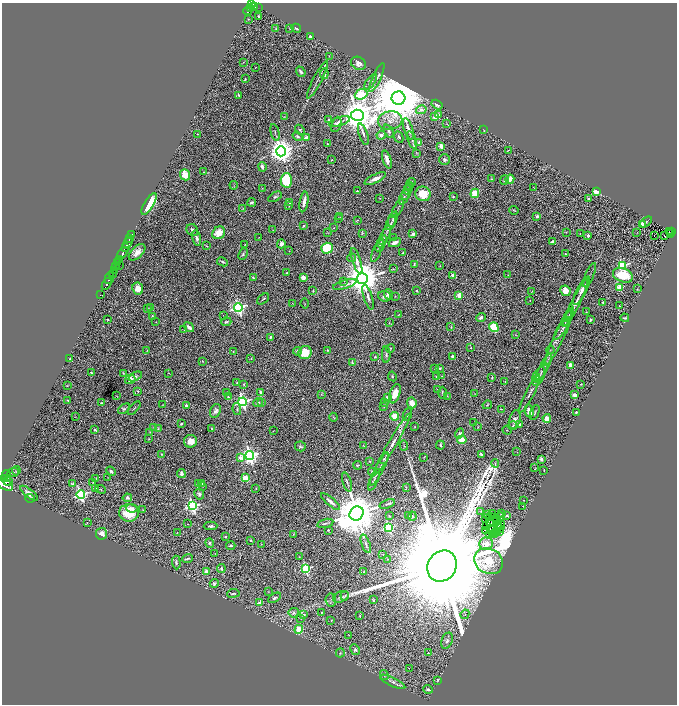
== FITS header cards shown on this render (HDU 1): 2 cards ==
NAXIS1  =                 1350
NAXIS2  =                 1404

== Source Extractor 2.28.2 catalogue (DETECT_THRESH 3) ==
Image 1350 x 1404 px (HDU 1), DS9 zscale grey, zoomed out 1/2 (1 PNG px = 2 x 2 image px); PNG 679 x 706 px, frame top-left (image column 2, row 1403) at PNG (2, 3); each listed source drawn as its Kron ellipse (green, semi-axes under 4 px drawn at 4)
Background 0.527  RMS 0.033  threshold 0.0987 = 3 sigma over >= 5 px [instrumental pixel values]
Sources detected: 492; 57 cannot appear on this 1/2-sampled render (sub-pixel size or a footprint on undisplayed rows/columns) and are neither listed nor drawn; the other 435 listed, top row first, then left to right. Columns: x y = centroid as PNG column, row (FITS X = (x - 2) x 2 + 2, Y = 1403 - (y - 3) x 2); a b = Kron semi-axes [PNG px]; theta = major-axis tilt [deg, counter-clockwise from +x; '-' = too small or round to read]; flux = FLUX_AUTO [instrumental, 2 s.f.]
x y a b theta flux
252 4 3 2 - 200
255 6 3 2 - 160
253 7 4 2 - 240
259 7 3 2 - 30
250 8 3 1 - 63
248 10 5 2 - 170
259 16 3 2 - 11
248 19 2 2 - 3.5
289 28 2 2 - 2
296 28 5 3 - 9.3
276 29 4 3 - 4.7
311 37 3 2 - 14
329 56 2 2 - 2.5
243 62 2 2 - 1.9
358 63 8 6 -33 28
256 67 2 1 - 5
301 72 5 3 - 15
324 74 5 3 - 9
377 77 15 3 66 23
245 79 3 2 - 6
317 80 21 2 63 23
371 82 9 3 55 17
361 94 6 5 - 680
239 95 4 2 - 6.4
398 98 7 6 - 86000
437 105 6 3 -32 23
421 110 5 4 - 29
357 115 6 5 - 17000
439 115 2 2 - 42
285 117 3 3 - 3.5
435 117 4 3 - 50
328 120 3 3 - 8.1
390 120 12 9 9 68
339 122 11 4 18 25
336 124 8 4 68 30
447 124 4 3 - 5.5
408 129 11 3 -71 32
484 129 3 2 - 2.3
300 130 5 4 - 11
389 131 7 4 -63 18
275 132 8 2 -77 8.8
198 134 2 1 - 3.7
363 134 11 3 -72 19
381 135 4 4 - 22
298 136 5 3 - 10
306 137 4 3 - 25
399 137 6 4 -65 15
412 140 9 3 -69 17
419 142 2 2 - 54
327 144 3 2 - 4.8
441 146 2 2 - 120
508 150 3 2 - 2.9
281 151 5 5 - 6700
416 153 3 3 - 4.9
387 159 9 3 -71 50
332 160 2 2 - 3.3
445 160 5 5 - 15
262 167 5 3 - 30
203 172 3 2 - 4.2
185 175 5 5 - 100
375 179 11 3 26 48
492 179 4 3 - 6.5
510 179 5 3 - 94
286 180 7 5 88 280
504 180 5 3 - 9.5
411 182 4 2 - 4
234 185 4 2 - 3.8
410 185 4 2 - 4.7
533 187 2 2 - 2.6
262 188 3 2 - 3
408 189 6 3 67 8
357 191 2 2 - 7.8
596 191 4 3 - 70
406 192 8 3 78 10
475 193 5 3 - 140
423 194 8 7 - 140
275 197 7 4 31 11
404 197 8 3 66 14
453 197 3 3 - 5.2
380 198 2 2 - 2.8
588 198 3 3 - 6.7
252 202 4 2 - 15
304 202 10 3 81 41
289 203 3 2 - 3.8
149 204 12 5 59 300
289 206 3 3 - 3.9
398 208 10 2 61 15
242 209 4 2 - 3.2
514 210 5 1 - 2.8
537 216 4 3 - 11
340 217 2 1 - 1.7
339 219 3 2 - 3.4
393 219 8 3 70 14
358 220 3 2 - 2.9
646 222 7 3 36 10
391 223 8 3 62 15
642 224 4 3 - 30
303 226 4 3 - 6.8
333 228 3 2 - 2.6
192 230 6 5 - 17
273 230 3 2 - 1.7
671 231 2 2 - 36
566 232 2 1 - 2.6
637 232 2 2 - 3.1
670 232 2 1 - 20
219 233 7 6 - 110
328 233 4 2 - 3.7
362 233 3 2 - 2.9
580 233 2 2 - 11
132 234 3 2 - 56
413 234 2 2 - 49
670 234 2 1 - 20
385 235 10 3 65 20
588 235 2 2 - 41
654 236 2 1 - 50
664 236 2 1 - 6.6
259 237 2 2 - 2
130 238 3 2 - 140
197 238 8 4 -76 25
393 238 3 3 - 5.2
382 241 6 2 61 12
552 241 3 2 - 8.5
395 242 6 3 25 38
128 243 5 3 - 550
245 244 3 2 - 2.8
281 244 4 4 - 30
207 246 3 2 - 4.2
380 246 6 2 60 10
125 247 2 2 - 320
327 248 5 5 - 260
377 250 13 3 67 15
289 251 2 2 - 2.8
137 252 10 5 45 51
123 253 7 3 49 1200
403 253 2 2 - 18
243 254 6 3 65 8.3
565 254 3 3 - 4.5
352 258 4 3 - 5.7
120 259 4 3 - 590
357 261 13 4 -72 30
117 262 4 1 - 160
222 262 6 2 -28 9.9
414 264 3 2 - 8.4
119 265 4 2 - 110
440 266 2 2 - 3.4
622 266 3 3 - 740
115 267 3 2 - 430
393 269 3 2 - 3.7
115 271 3 2 - 300
113 273 4 2 - 240
287 273 2 2 - 7.1
453 275 4 3 - 21
508 275 2 1 - 1.9
590 275 13 2 67 12
623 275 10 7 -21 180
303 277 4 3 - 28
109 278 6 2 65 640
253 278 4 3 - 7.7
362 279 5 5 - 21000
344 281 2 2 - 4.5
107 284 6 3 59 730
345 285 12 4 17 30
619 287 3 3 - 260
138 289 6 5 - 76
637 289 2 2 - 3.3
417 290 2 2 - 5.4
582 290 16 5 62 46
313 291 3 2 - 4.2
565 291 5 5 - 70
532 292 4 2 - 3.8
388 294 5 3 - 26
100 295 2 1 - 8.7
385 296 6 5 - 24
395 296 2 2 - 2.5
459 296 3 2 - 120
368 297 13 3 -72 27
263 299 7 2 40 9.2
530 300 2 1 - 2
576 302 26 3 64 45
603 302 2 2 - 7.7
292 303 3 1 - 2.4
305 304 5 2 - 4.2
620 306 2 1 - 1.5
238 307 4 4 - 1600
147 308 3 3 - 5
151 308 4 2 - 4.1
586 312 2 1 - 1.9
223 315 2 1 - 6.1
399 315 3 2 - 2.8
569 315 7 3 65 12
152 316 3 2 - 7.7
481 317 5 3 - 18
625 318 4 2 - 11
567 319 8 2 67 8.6
108 320 2 2 - 4.2
591 320 3 2 - 10
156 322 2 2 - 2.2
226 322 5 3 - 9.8
389 323 3 3 - 3.5
565 323 4 2 - 7.2
189 327 5 3 - 22
451 327 3 2 - 4.5
494 327 5 4 - 200
562 328 13 2 57 16
184 329 2 2 - 2.4
515 335 3 2 - 1.9
559 336 33 5 64 59
270 337 4 3 - 11
390 348 4 4 - 7
471 348 2 2 - 4.2
327 350 2 2 - 4.5
550 350 4 1 - 3.3
147 351 3 2 - 2.6
297 351 4 3 - 18
233 352 2 2 - 3.6
305 353 7 6 - 130
386 355 8 4 -90 15
452 356 2 2 - 18
375 357 3 3 - 7.3
251 358 2 2 - 2.8
70 359 3 2 - 4.4
202 361 4 2 - 4
352 362 4 3 - 6.1
570 365 4 2 - 67
544 367 14 3 62 23
435 368 3 3 - 6.4
440 368 4 3 - 6.5
91 373 2 2 - 5.7
123 373 4 3 - 6
169 373 2 2 - 1.8
541 373 11 3 60 22
135 376 7 4 26 13
392 376 5 3 - 7.3
442 376 3 2 - 4
539 376 10 5 64 30
436 377 2 2 - 3.1
492 377 3 2 - 6.5
130 379 5 4 - 45
505 381 2 1 - 2.5
237 383 3 2 - 8
243 384 2 2 - 7
581 384 2 2 - 4
67 386 3 2 - 3.2
437 389 3 1 - 2.9
138 391 2 2 - 7.3
226 392 2 2 - 2.2
260 392 3 2 - 10
442 393 6 2 -89 6.3
321 394 3 2 - 4
395 394 10 5 70 75
475 394 2 2 - 2.6
530 394 21 3 63 28
575 395 4 3 - 20
116 396 3 1 - 2.5
447 396 2 2 - 2.9
228 397 4 3 - 8
387 398 4 3 - 17
68 400 2 2 - 6.4
243 402 4 4 - 1300
101 403 3 2 - 6.3
258 403 5 2 - 9.5
262 403 3 2 - 4.3
385 403 3 2 - 3.9
412 403 5 4 - 57
163 405 2 1 - 1.7
186 405 2 2 - 35
487 405 5 2 - 4.7
384 407 2 1 - 1.9
134 408 8 2 47 5.3
124 409 7 4 38 11
237 409 6 3 -79 9.8
501 409 2 2 - 4.1
216 411 7 5 64 20
529 411 6 4 -77 57
535 412 8 3 69 7.1
576 412 2 2 - 14
407 415 6 3 66 8.2
394 416 4 4 - 81
75 417 2 1 - 2.1
333 417 4 2 - 4.5
547 418 4 4 - 46
515 420 9 5 74 22
474 423 3 1 - 1.8
181 424 2 2 - 16
519 424 2 2 - 12
513 426 4 3 - 5.5
154 427 3 2 - 3
415 427 2 2 - 2.9
478 427 3 2 - 3.2
95 429 2 2 - 15
158 429 4 2 - 3.7
212 429 2 2 - 4.6
507 430 5 2 - 3.7
273 431 2 2 - 2.5
150 432 3 3 - 4.1
459 433 5 4 - 15
149 439 3 3 - 4.1
462 440 5 4 - 91
190 441 6 6 - 68
392 444 35 4 60 73
363 445 3 1 - 2.8
404 445 5 2 - 5.6
440 445 4 3 - 6.9
300 446 5 5 - 11
517 452 2 1 - 6.8
161 454 3 2 - 4.5
481 454 4 3 - 12
250 456 4 4 - 2600
424 457 4 1 - 2.5
240 458 3 3 - 78
384 459 6 3 45 9
541 459 2 2 - 66
370 461 3 2 - 5.6
495 463 4 2 - 3.2
358 465 4 3 - 7.5
535 468 4 2 - 4.1
379 469 18 2 62 25
544 470 2 2 - 4.2
16 471 4 3 - 4.9
111 471 5 3 - 13
372 472 4 3 - 10
13 473 6 3 22 7.3
181 473 4 3 - 30
6 476 6 4 -86 1900
107 477 2 1 - 1.9
96 478 4 2 - 2.9
245 478 3 3 - 250
5 479 4 2 - 1200
374 480 11 3 67 17
7 481 5 2 - 1100
93 482 2 2 - 2.7
347 482 10 3 -73 14
202 483 4 3 - 7.3
73 484 4 3 - 15
198 484 3 3 - 9.8
5 485 9 5 -27 2700
203 486 3 2 - 3.2
406 487 3 2 - 4.4
96 489 4 3 - 10
101 489 5 3 - 5.9
256 489 2 2 - 5.1
29 493 11 4 -39 35
81 494 4 4 - 1300
199 494 5 4 - 13
30 498 5 3 - 13
127 498 5 3 - 12
524 500 2 1 - 3.6
331 502 12 3 -39 43
387 504 8 2 20 11
193 506 4 4 - 1300
523 506 2 2 - 4.3
132 508 5 3 - 20
143 510 3 3 - 4
481 511 3 2 - 3.3
129 513 10 9 - 160
356 513 7 6 - 41000
501 513 2 2 - 6.6
493 514 2 1 - 6
487 515 2 1 - 0.83
389 516 4 2 - 4.5
408 516 3 2 - 3.7
412 516 5 3 - 6.4
491 516 3 1 - 0.81
507 516 3 2 - 8.1
500 517 4 2 - 1.2
496 518 2 1 - 0.57
485 519 3 2 - 2.7
489 521 2 1 - 1
496 522 2 1 - 1.6
87 523 2 2 - 3.4
325 523 8 3 14 11
491 523 2 1 - 6.9
187 524 2 1 - 2.1
498 525 2 1 - 0.7
501 525 5 2 - 1.7
210 526 7 3 2 13
487 526 2 1 - 0.88
389 527 3 3 - 600
499 528 3 1 - 0.52
328 530 2 2 - 5.6
486 531 2 1 - 1.3
499 531 3 1 - 6.1
177 532 2 1 - 2.2
496 532 2 1 - 6
494 533 2 1 - 6.7
102 534 6 5 - 35
293 534 3 2 - 3.3
492 534 3 2 - 2.9
489 535 2 1 - 4.2
226 537 2 2 - 9.1
251 540 2 2 - 17
210 543 5 3 - 11
261 544 3 2 - 2
366 544 9 3 -70 18
486 544 7 6 - 38
231 545 4 3 - 11
215 553 2 1 - 1.5
383 554 4 3 - 4.4
299 557 3 2 - 4.2
187 558 5 2 - 9.3
388 559 3 2 - 3.4
488 561 15 12 -27 150
176 562 7 3 -87 11
442 566 16 14 56 470000
306 568 3 3 - 720
221 569 4 3 - 9.9
364 571 2 2 - 9.4
206 572 2 2 - 84
214 583 4 4 - 13
268 591 3 2 - 3.4
233 593 6 2 7 7.3
345 596 4 3 - 10
341 597 8 5 23 20
274 598 7 3 30 14
331 600 6 5 - 13
373 600 2 2 - 5.5
260 602 2 2 - 73
294 613 5 4 - 13
321 613 4 2 - 4.5
465 614 5 2 - 6.7
304 615 2 2 - 19
360 616 3 2 - 4.2
300 618 2 2 - 5.9
331 620 3 2 - 2.6
299 629 4 4 - 120
349 635 2 1 - 1.6
447 641 8 5 71 21
355 650 5 4 - 16
340 653 4 3 - 6.9
428 653 2 2 - 4
409 669 2 1 - 19
384 675 5 3 - 7
438 680 3 2 - 2.8
393 682 14 3 -26 21
428 689 5 3 - 18
At the frame edge (FLAGS 8, measured only in part): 1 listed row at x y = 5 485
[57 sub-pixel or undisplayed-footprint detections neither listed nor drawn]